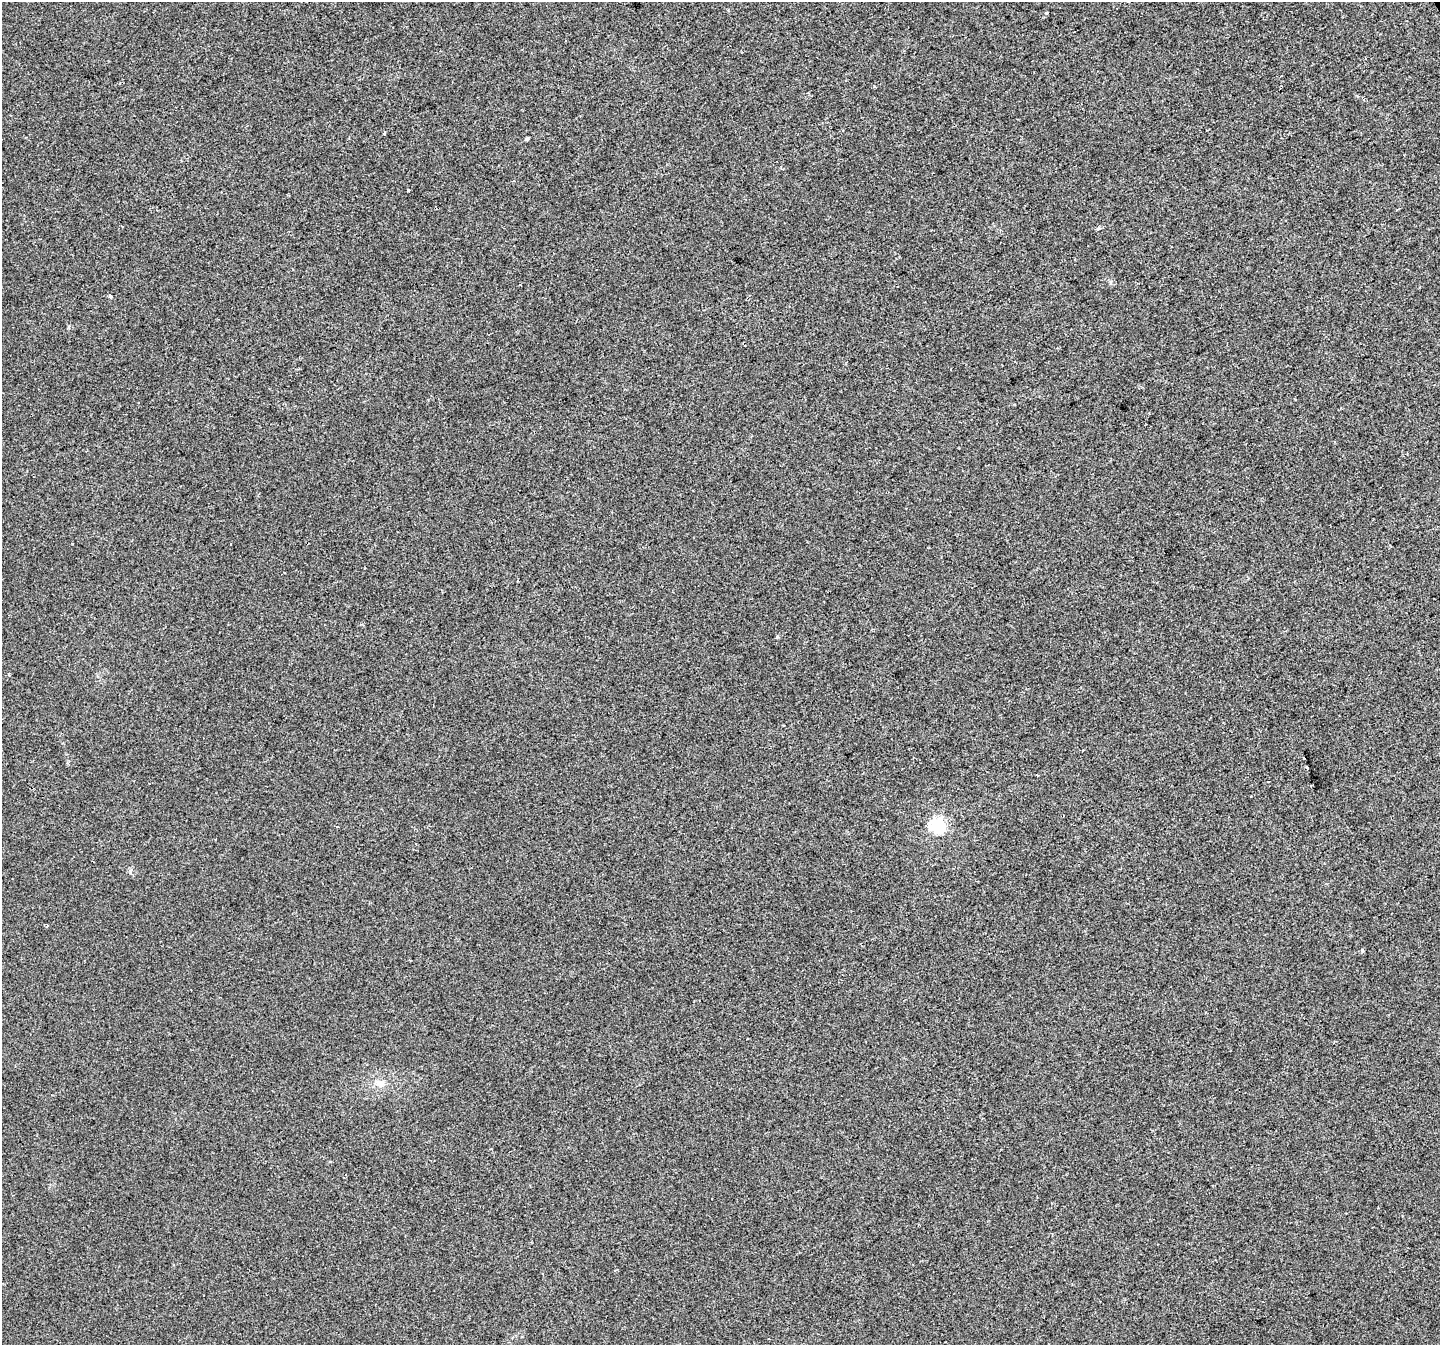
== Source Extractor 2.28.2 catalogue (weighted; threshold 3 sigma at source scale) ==
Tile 10 of 4 x 4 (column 2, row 3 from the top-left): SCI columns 1439-2876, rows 1444-2786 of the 5753 x 5632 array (HDU 1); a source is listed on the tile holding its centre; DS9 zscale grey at full resolution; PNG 1442 x 1347 px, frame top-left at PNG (2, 2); no overlay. Shown black and unused: <1% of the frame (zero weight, under 2 of 3 exposures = <1% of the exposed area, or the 3 px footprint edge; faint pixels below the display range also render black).
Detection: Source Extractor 2.28.2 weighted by HDU 2 'WHT'; one run over the whole footprint, this tile lists its part. Background 0.0138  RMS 0.0048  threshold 0.0217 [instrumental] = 3 sigma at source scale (4.5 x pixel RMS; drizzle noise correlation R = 1.50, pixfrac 1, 0.0396/0.0396 arcsec/px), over >= 5 px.
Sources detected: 13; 2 cosmic-ray / hot-pixel residue — not listed; the other 11 listed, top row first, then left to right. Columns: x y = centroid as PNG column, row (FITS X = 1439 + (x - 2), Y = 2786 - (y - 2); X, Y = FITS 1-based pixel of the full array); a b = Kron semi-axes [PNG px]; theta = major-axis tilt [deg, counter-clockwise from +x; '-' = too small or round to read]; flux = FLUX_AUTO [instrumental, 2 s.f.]
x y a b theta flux
384 133 3 3 - 3.7
527 139 4 3 - 0.92
408 190 3 3 - 1.7
1098 228 5 3 - 0.56
110 296 4 3 - 1.9
1304 758 3 2 - 0.96
1307 768 4 3 - 2.3
1037 776 3 3 - 4.4
937 825 6 6 - 110
1362 951 4 3 - 0.95
380 1083 11 9 -6 3.2
Unlisted compact peaks at least as high as the median listed source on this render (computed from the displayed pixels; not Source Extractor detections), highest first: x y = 130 872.